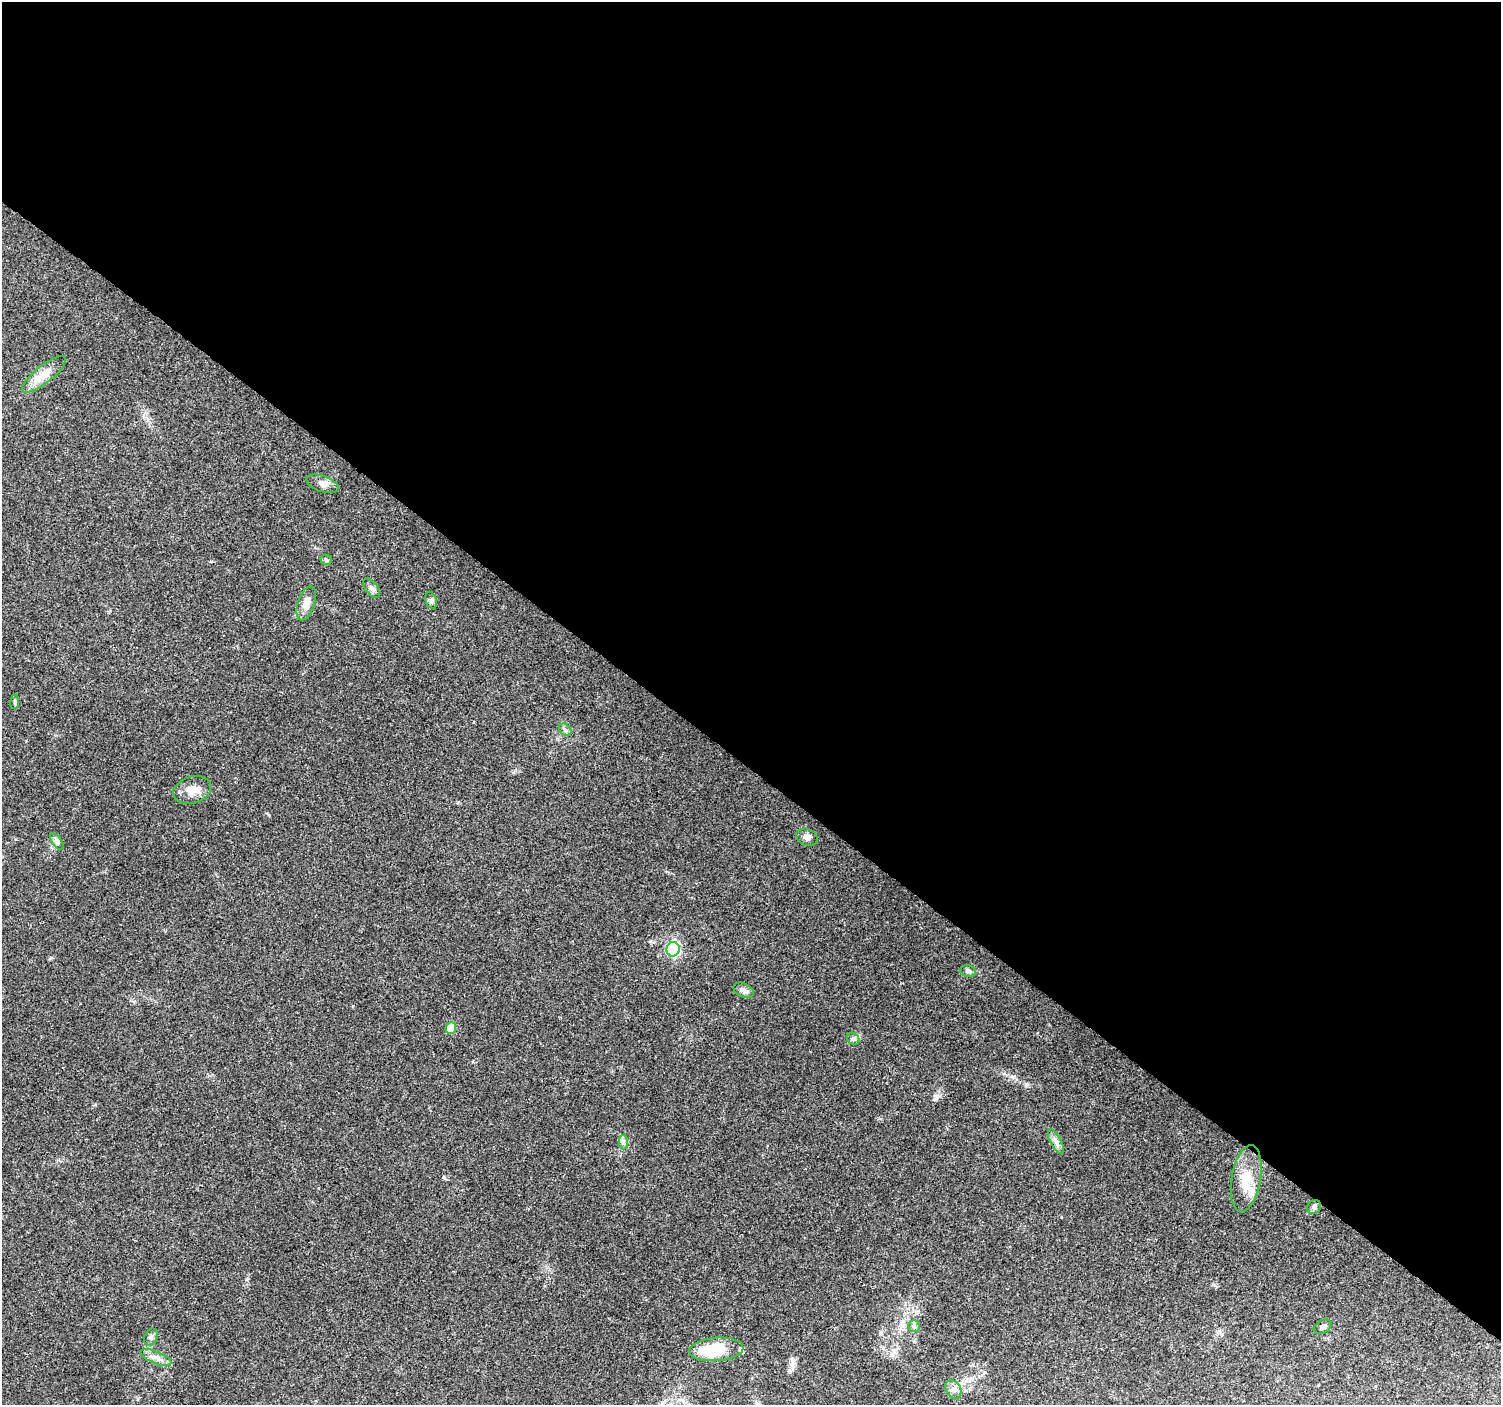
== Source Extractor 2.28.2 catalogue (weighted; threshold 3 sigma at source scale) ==
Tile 3 of 4 x 4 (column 3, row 1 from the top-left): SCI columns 2997-4495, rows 4382-5784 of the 5999 x 6023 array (HDU 1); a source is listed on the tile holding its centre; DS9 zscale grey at full resolution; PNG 1503 x 1407 px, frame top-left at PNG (2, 2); each listed source drawn as its Kron ellipse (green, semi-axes under 4 px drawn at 4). Shown black and unused: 55% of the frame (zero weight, under 2 of 3 exposures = <1% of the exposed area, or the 3 px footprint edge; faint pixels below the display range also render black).
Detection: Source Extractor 2.28.2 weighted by HDU 2 'WHT'; one run over the whole footprint, this tile lists its part. Background 0.0756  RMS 0.0077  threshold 0.0347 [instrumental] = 3 sigma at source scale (4.5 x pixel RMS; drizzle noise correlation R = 1.50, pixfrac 1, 0.0396/0.0396 arcsec/px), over >= 5 px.
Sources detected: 29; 1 inside a brighter object's white glare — neither listed nor drawn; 2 inside a brighter listed object's ellipse — not listed separately; the other 26 listed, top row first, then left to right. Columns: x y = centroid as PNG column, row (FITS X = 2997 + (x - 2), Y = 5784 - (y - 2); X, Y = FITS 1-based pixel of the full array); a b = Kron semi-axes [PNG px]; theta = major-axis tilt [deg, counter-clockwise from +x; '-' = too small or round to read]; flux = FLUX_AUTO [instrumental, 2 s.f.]
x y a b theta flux
44 374 27 8 39 9.7
322 484 17 8 -19 4.6
326 560 5 5 - 1.1
372 588 11 6 -53 2.8
431 600 9 5 -72 1.9
306 603 18 8 72 7.8
15 702 7 3 82 1.1
565 730 7 5 -44 1.9
192 790 19 13 18 9.1
807 837 11 8 -23 3.5
57 842 9 4 -55 2
673 949 7 6 - 86
968 971 8 6 -11 1.8
744 990 11 6 -25 3
451 1028 6 5 - 19
853 1039 7 5 -43 1.7
1056 1141 14 5 -62 3.3
623 1142 7 4 -89 1.9
1246 1179 34 14 80 20
1314 1207 7 6 - 2.4
914 1326 5 5 - 1.5
1323 1327 10 6 31 2.4
151 1337 9 6 63 2.2
716 1349 27 11 4 28
156 1357 16 6 -22 4.9
953 1389 10 7 -58 3.3
Unlisted compact peaks at least as high as the median listed source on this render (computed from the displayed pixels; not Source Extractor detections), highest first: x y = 1026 1084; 937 1097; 444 1177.